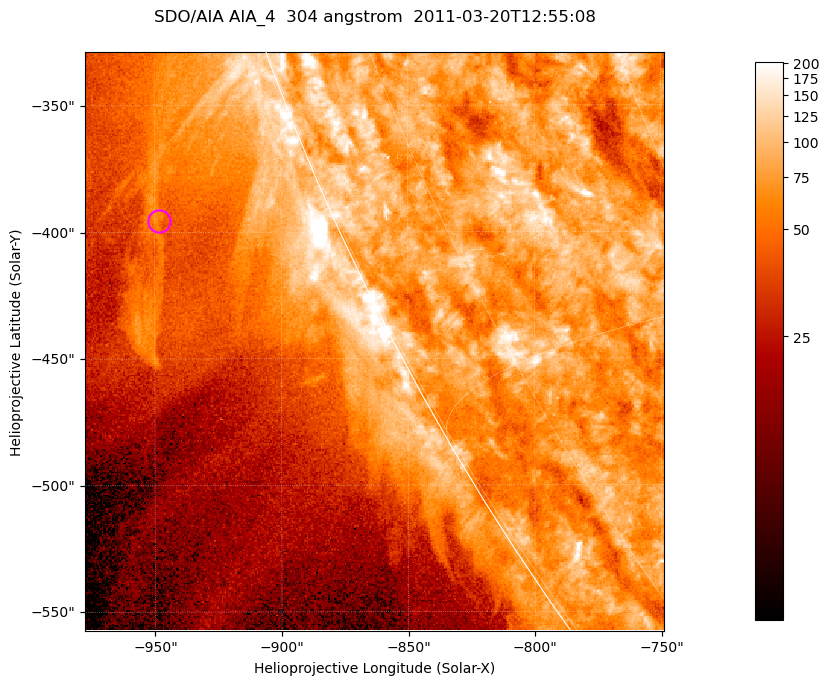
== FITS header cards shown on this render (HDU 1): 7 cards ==
TELESCOP= 'SDO/AIA '           / For AIA: SDO/AIA
INSTRUME= 'AIA_4   '           / For AIA: AIA_ATA1, AIA_ATA2, AIA_ATA3 or AIA_AT
WAVELNTH=                  304 / [angstrom] Wavelength
WAVEUNIT= 'angstrom'           / Wavelength unit: angstrom
DATE-OBS= '2011-03-20T12:55:08.124' / [ISO] Date when observation started; ISO 8
CTYPE1  = 'HPLN-TAN'           / CTYPE1; Typically HPLN
CTYPE2  = 'HPLT-TAN'           / CTYPE2; Typically HPLT

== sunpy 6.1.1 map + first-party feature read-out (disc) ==
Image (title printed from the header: SDO/AIA AIA_4  304 angstrom  2011-03-20T12:55:08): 381 x 381 px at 0.6 arcsec/px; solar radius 964 arcsec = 1606 px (partial field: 0.8% of the solar disc is inside the frame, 45% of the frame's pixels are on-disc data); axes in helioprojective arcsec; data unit not stated in the header (colour bar unlabelled)
Orientation: roll -0.132 deg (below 1 deg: not rotated)
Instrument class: DISC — disc imager (sunpy class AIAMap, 304 A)
Bright regions (active regions / flare kernels): reference = the on-disc median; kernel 3 px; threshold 5 sigma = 116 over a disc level ~75.4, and >= 1.15x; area >= 145 px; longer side >= 5 px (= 3 arcsec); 0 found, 0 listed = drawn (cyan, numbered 1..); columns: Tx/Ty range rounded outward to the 2 arcsec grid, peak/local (2 s.f.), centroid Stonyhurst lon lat
Off-limb structures (1.02-1.3 R_sun): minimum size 72 px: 7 found; the strongest spans PA ~110..115 deg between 1.02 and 1.12 R_sun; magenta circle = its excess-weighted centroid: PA ~115 deg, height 1.07 R_sun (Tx ~-948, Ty ~-396 arcsec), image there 1.6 x the reference